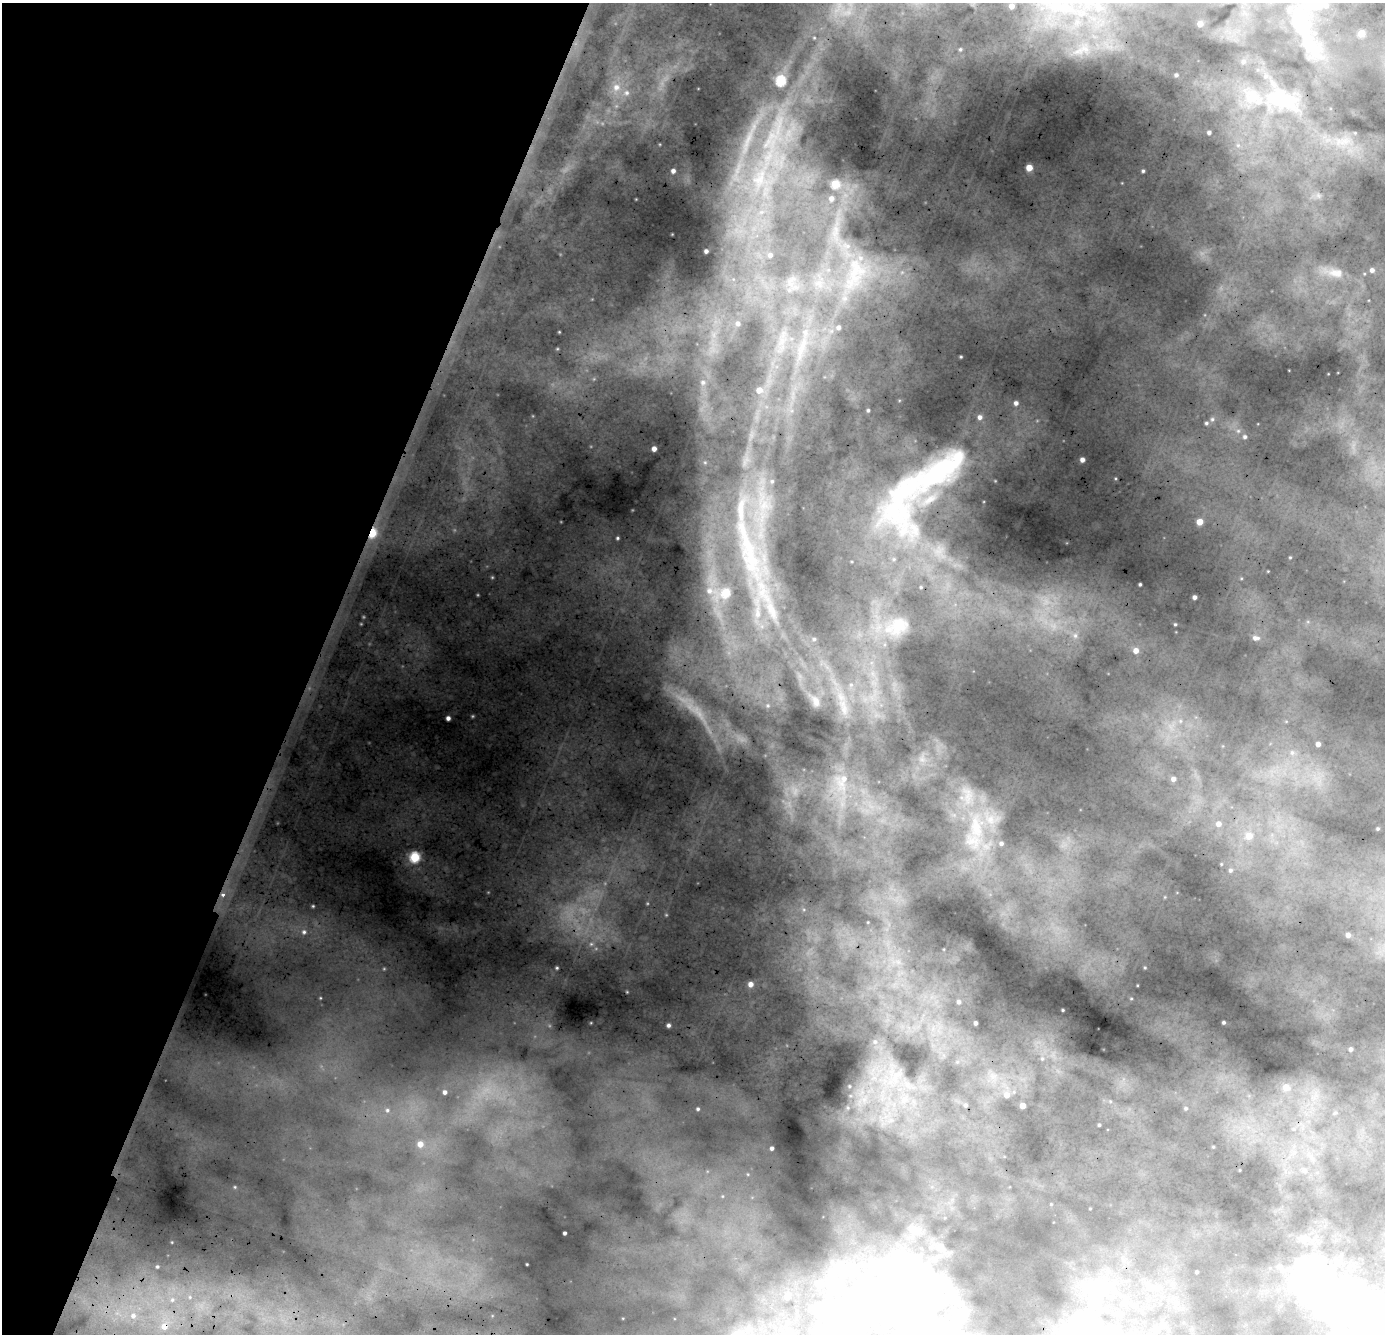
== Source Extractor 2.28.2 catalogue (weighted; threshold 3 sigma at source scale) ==
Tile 9 of 4 x 4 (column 1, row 3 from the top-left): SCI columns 106-1488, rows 1860-3191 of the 5745 x 6250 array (HDU 1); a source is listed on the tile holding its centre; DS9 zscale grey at full resolution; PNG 1387 x 1336 px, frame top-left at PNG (2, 3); no overlay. Shown black and unused: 23% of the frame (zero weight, under 2 of 4 exposures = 12% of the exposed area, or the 3 px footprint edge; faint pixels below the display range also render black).
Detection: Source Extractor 2.28.2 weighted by HDU 2 'WHT'; one run over the whole footprint, this tile lists its part. Background 0.278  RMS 0.038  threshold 0.17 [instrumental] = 3 sigma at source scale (4.5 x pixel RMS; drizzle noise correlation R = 1.50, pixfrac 1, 0.05/0.05 arcsec/px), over >= 5 px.
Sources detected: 143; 8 too faint to see at this stretch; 6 inside a brighter object's white glare — not listed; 14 inside a brighter listed object's ellipse — not listed separately; the other 115 listed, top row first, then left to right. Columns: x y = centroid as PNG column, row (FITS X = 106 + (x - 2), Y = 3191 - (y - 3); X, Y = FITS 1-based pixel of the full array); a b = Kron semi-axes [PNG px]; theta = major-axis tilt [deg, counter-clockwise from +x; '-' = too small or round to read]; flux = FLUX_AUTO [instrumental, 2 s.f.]
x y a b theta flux
1326 5 7 7 - 13
1012 6 4 4 - 22
1200 24 4 4 - 29
1296 24 18 10 -80 56
1315 33 6 5 - 8.6
1361 33 5 4 - 64
960 49 7 6 - 8.7
1078 51 17 7 20 35
1243 62 6 5 - 7
1176 75 3 3 - 4.6
781 81 5 5 - 260
616 87 11 10 - 36
627 93 8 8 - 15
1275 99 27 25 4 190
1209 132 4 3 - 7.6
748 140 56 10 70 140
1238 145 6 6 - 10
1029 167 5 4 - 63
673 171 4 4 - 13
1143 171 4 4 - 6
759 178 36 19 72 210
835 184 5 5 - 160
831 198 7 7 - 18
835 231 20 11 79 59
706 251 4 4 - 8.3
770 255 4 4 - 7.6
1372 270 5 5 - 13
1336 273 23 13 -7 58
856 274 62 33 69 410
738 323 5 5 - 9.5
559 332 3 3 - 2.7
801 350 30 8 74 76
961 357 3 3 - 3.4
703 382 7 7 - 14
759 390 7 7 - 35
868 410 3 3 - 5
1212 419 6 6 - 7.2
1206 423 5 5 - 6.2
1245 437 6 5 - 8.3
654 449 4 4 - 20
1082 460 4 4 - 17
941 470 133 36 49 680
763 506 53 23 90 290
1199 522 5 5 - 48
372 533 5 4 - 190
617 538 4 3 - 4.2
747 548 124 25 -73 620
1290 557 4 3 - 3
1140 584 3 3 - 4.9
921 587 3 3 - 3.1
711 591 33 16 -28 100
726 593 6 5 - 140
1195 597 4 3 - 11
1175 624 3 3 - 3.5
898 626 28 22 52 100
1075 636 8 6 -69 11
1256 638 9 6 -4 14
814 639 4 4 - 4.1
1136 651 5 5 - 26
816 701 15 9 -66 23
844 709 15 7 -85 31
448 718 4 4 - 14
1180 721 6 6 - 11
1318 744 4 4 - 17
1292 753 7 6 - 9.5
1173 779 6 5 - 17
842 782 35 21 77 170
1218 824 6 6 - 20
976 827 36 18 -77 210
1378 829 3 2 - 3
1249 836 6 5 - 42
1001 843 6 5 - 9.1
415 857 6 5 - 250
1231 870 5 5 - 6.1
222 895 5 4 - 13
313 906 4 4 - 4
304 932 7 6 - 12
1348 935 4 4 - 17
591 944 6 5 - 7
557 968 4 3 - 4.2
1145 968 4 2 - 2.6
751 984 5 5 - 23
959 1002 5 4 - 8.5
1063 1010 3 2 - 2.9
1224 1022 3 3 - 5.1
976 1023 3 3 - 9
669 1025 4 3 - 8.5
875 1042 5 4 - 4.5
1351 1049 4 3 - 8.4
1042 1059 6 4 44 6.1
897 1074 12 8 23 29
849 1086 5 4 - 3.9
1286 1087 5 5 - 44
445 1092 4 4 - 9.5
1007 1095 6 5 - 27
864 1100 8 4 72 13
966 1105 4 4 - 6.3
1023 1106 4 4 - 44
1186 1108 4 4 - 4.6
698 1109 3 3 - 5.1
387 1110 5 5 - 7.1
1099 1125 3 3 - 3.8
420 1144 5 5 - 36
772 1148 3 3 - 8.2
1305 1171 6 6 - 7.9
235 1187 5 3 - 3.5
565 1233 3 3 - 7.4
527 1264 3 2 - 2.5
1197 1272 3 2 - 4.7
1311 1272 55 45 35 450
1098 1280 7 6 - 14
914 1285 92 48 77 790
787 1297 5 5 - 39
133 1316 6 5 - 9
164 1326 6 6 - 25
Overlapping masked pixels (flux is a lower limit): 4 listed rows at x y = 941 470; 372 533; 222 895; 164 1326
Unlisted compact peaks at least as high as the median listed source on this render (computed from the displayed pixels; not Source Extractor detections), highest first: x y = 157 1267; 492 577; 768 705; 321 998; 1131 998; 636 199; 364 617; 864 1078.